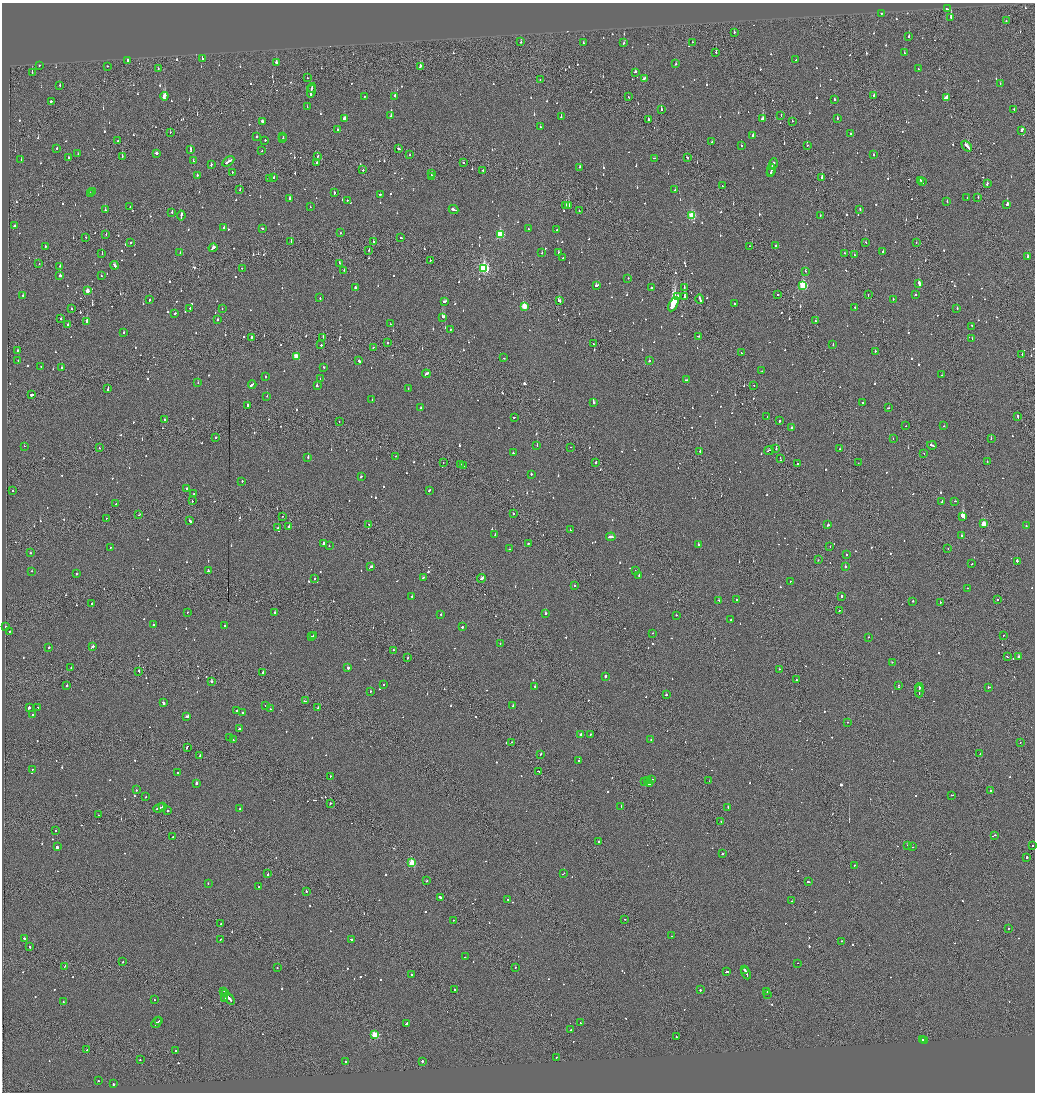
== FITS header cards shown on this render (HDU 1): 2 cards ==
NAXIS1  =                 2065
NAXIS2  =                 2180

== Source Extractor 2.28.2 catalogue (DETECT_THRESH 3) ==
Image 2065 x 2180 px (HDU 1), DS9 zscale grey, zoomed out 1/2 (1 PNG px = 2 x 2 image px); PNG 1037 x 1094 px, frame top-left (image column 1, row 2179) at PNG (2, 3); each listed source drawn as its Kron ellipse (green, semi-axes under 4 px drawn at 4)
Background -0.117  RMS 0.1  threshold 0.309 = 3 sigma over >= 5 px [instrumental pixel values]
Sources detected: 1237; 65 cannot appear on this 1/2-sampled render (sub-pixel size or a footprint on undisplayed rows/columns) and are neither listed nor drawn; of the other 1172, the 500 brightest by FLUX_AUTO listed and drawn (672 fainter detections omitted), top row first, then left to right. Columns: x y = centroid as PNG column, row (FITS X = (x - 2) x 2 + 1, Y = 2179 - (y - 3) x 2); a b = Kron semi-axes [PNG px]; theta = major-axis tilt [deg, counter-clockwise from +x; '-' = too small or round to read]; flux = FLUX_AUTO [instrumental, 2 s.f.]
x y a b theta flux
947 9 2 2 - 78
881 13 2 2 - 190
951 17 3 2 - 660
1006 20 2 1 - 98
734 32 2 2 - 110
909 36 2 2 - 240
521 42 2 1 - 110
692 42 2 1 - 170
583 43 2 2 - 85
624 43 2 2 - 78
716 52 2 1 - 240
904 53 2 2 - 99
202 58 2 2 - 110
127 60 3 2 - 150
796 60 2 2 - 86
276 63 2 2 - 690
676 64 2 2 - 80
39 65 2 2 - 140
107 66 2 2 - 150
420 66 4 2 - 310
158 68 2 2 - 200
918 69 2 2 - 110
32 72 2 2 - 220
635 72 3 2 - 170
307 78 2 2 - 77
644 79 3 2 - 160
540 80 2 2 - 74
1000 83 2 2 - 78
60 85 2 2 - 77
312 88 5 2 - 350
311 91 7 2 77 490
164 96 4 2 - 960
364 96 2 2 - 200
395 96 2 2 - 310
874 96 2 2 - 100
628 97 2 1 - 200
946 98 4 2 - 590
835 99 2 2 - 120
51 101 3 2 - 290
307 107 2 2 - 130
661 109 2 2 - 320
1014 109 2 2 - 87
391 116 3 2 - 280
781 116 2 1 - 77
561 117 3 2 - 200
344 118 2 2 - 270
837 118 2 2 - 200
763 119 2 2 - 250
648 120 2 1 - 150
262 121 3 2 - 74
793 121 2 1 - 190
540 127 2 2 - 86
338 130 2 2 - 270
1022 130 3 2 - 150
170 132 2 2 - 300
850 134 2 2 - 160
283 136 3 2 - 330
753 136 2 2 - 120
257 137 2 2 - 130
283 139 2 2 - 150
265 140 2 2 - 500
117 141 2 2 - 130
712 142 2 2 - 86
807 145 2 2 - 78
741 146 2 2 - 120
967 146 6 2 -47 470
57 148 2 2 - 160
191 149 3 2 - 280
399 149 3 2 - 270
262 150 2 1 - 120
156 153 3 2 - 280
78 154 2 2 - 77
409 155 2 2 - 91
874 155 2 2 - 170
122 156 2 2 - 110
317 156 2 1 - 100
687 157 3 2 - 150
68 158 2 2 - 100
654 158 2 2 - 92
21 159 2 2 - 99
193 161 2 2 - 180
228 161 7 2 33 370
463 162 2 1 - 120
317 163 2 2 - 93
773 164 5 2 - 270
211 165 2 2 - 120
580 167 2 2 - 220
363 170 2 2 - 140
483 170 2 1 - 470
771 170 6 2 77 430
232 172 2 2 - 76
771 172 2 2 - 180
431 174 3 1 - 250
197 175 2 2 - 150
431 176 3 2 - 300
274 177 2 2 - 480
822 178 4 2 - 750
269 179 2 2 - 150
920 180 2 2 - 130
922 182 3 2 - 240
987 183 3 2 - 220
722 186 2 1 - 170
240 190 2 2 - 76
675 190 2 2 - 160
92 192 2 2 - 110
90 193 2 2 - 78
334 193 2 2 - 160
380 195 2 2 - 380
978 197 2 2 - 86
290 198 2 2 - 140
967 198 2 1 - 240
347 200 2 2 - 170
947 201 2 2 - 120
1007 204 2 2 - 580
566 205 2 2 - 160
568 206 3 3 - 390
130 207 2 2 - 78
310 207 2 2 - 79
454 209 5 2 - 360
860 209 2 2 - 93
105 210 2 2 - 180
579 210 2 1 - 120
172 212 2 2 - 130
181 215 5 2 - 370
820 215 2 2 - 120
692 216 3 3 - 1100
15 226 2 2 - 1100
224 227 2 2 - 100
262 228 3 2 - 200
528 229 2 1 - 80
557 230 2 2 - 110
340 233 2 2 - 120
106 234 2 1 - 180
500 235 4 3 - 1200
85 237 2 1 - 98
401 238 2 2 - 140
291 241 2 2 - 79
373 242 2 1 - 370
131 243 2 2 - 180
866 243 2 2 - 270
916 243 2 2 - 80
775 245 2 2 - 330
45 246 2 2 - 140
749 246 2 1 - 77
213 248 4 2 - 220
369 250 2 1 - 100
558 252 2 2 - 83
883 252 2 2 - 160
180 253 2 2 - 93
542 253 2 2 - 210
844 253 2 2 - 110
102 254 2 1 - 150
854 255 2 2 - 74
1028 256 3 2 - 200
563 258 2 2 - 420
430 260 2 2 - 150
339 263 2 2 - 140
39 264 2 1 - 77
114 265 4 2 - 220
60 266 2 2 - 82
242 268 2 1 - 210
484 268 4 3 - 2900
344 270 2 2 - 92
805 271 2 2 - 120
60 275 2 2 - 3400
101 276 2 2 - 150
628 278 2 2 - 74
919 283 4 2 - 1100
597 285 4 2 - 170
803 285 4 3 - 1700
355 288 2 2 - 190
651 288 2 2 - 420
684 288 2 1 - 130
87 291 3 3 - 180
23 295 2 2 - 130
777 295 2 2 - 130
868 295 2 1 - 210
915 295 2 1 - 490
678 296 3 2 - 390
685 297 2 2 - 290
320 298 2 2 - 81
700 299 4 2 - 290
893 299 2 2 - 110
150 300 2 2 - 170
445 301 3 2 - 220
559 301 3 2 - 260
673 304 8 2 61 37000
734 304 2 2 - 140
524 306 3 3 - 580
855 307 2 2 - 100
71 308 2 2 - 77
222 308 2 2 - 77
957 308 2 1 - 110
190 309 3 2 - 130
175 314 2 2 - 130
443 317 4 2 - 1000
61 319 2 2 - 170
218 320 2 2 - 82
815 321 2 1 - 93
87 322 3 2 - 620
68 324 2 2 - 94
390 324 2 1 - 92
972 326 2 2 - 93
451 329 2 2 - 85
123 332 2 2 - 190
698 336 3 2 - 210
251 337 2 2 - 270
323 337 2 1 - 250
972 338 2 2 - 76
387 343 2 2 - 140
593 343 2 1 - 85
833 344 2 2 - 93
321 345 2 2 - 220
373 347 2 2 - 86
17 350 2 2 - 120
875 351 2 2 - 93
742 353 3 2 - 160
1022 355 2 2 - 120
296 357 3 3 - 460
504 358 2 2 - 99
18 361 2 2 - 100
359 361 2 2 - 650
649 361 2 2 - 460
41 367 2 2 - 180
323 367 2 2 - 230
61 368 2 2 - 110
762 371 2 2 - 78
426 374 4 2 - 240
942 375 2 2 - 100
265 377 2 2 - 110
320 379 2 2 - 180
686 380 2 2 - 290
198 383 2 2 - 160
252 384 4 2 - 460
754 385 2 2 - 85
317 386 2 2 - 110
108 388 4 2 - 210
408 389 2 2 - 81
32 395 3 2 - 330
267 396 2 2 - 110
372 400 2 2 - 130
593 402 2 2 - 530
863 402 2 2 - 77
247 405 2 2 - 410
421 408 2 2 - 77
889 408 2 2 - 200
1018 416 3 2 - 260
514 417 3 2 - 110
767 417 2 1 - 120
165 419 2 2 - 330
339 421 2 1 - 84
779 421 2 2 - 210
906 426 2 2 - 76
944 426 2 2 - 110
792 428 2 2 - 150
216 438 2 2 - 250
991 438 2 2 - 90
893 439 2 2 - 120
537 445 2 1 - 120
932 445 5 2 - 390
24 446 2 1 - 140
571 447 2 1 - 75
99 448 2 2 - 98
776 449 2 2 - 200
840 449 2 2 - 140
700 451 2 2 - 180
769 451 5 2 - 280
513 453 2 2 - 76
924 453 2 2 - 85
395 456 2 1 - 74
308 457 2 2 - 270
780 459 4 1 - 210
596 462 2 2 - 140
987 462 2 1 - 120
443 463 2 2 - 88
858 463 2 1 - 81
461 464 2 1 - 100
797 464 2 2 - 140
463 466 2 2 - 160
531 474 2 2 - 240
361 477 3 2 - 160
242 481 2 2 - 110
186 488 2 2 - 200
429 490 3 2 - 140
12 491 2 2 - 410
194 493 2 2 - 87
192 501 2 1 - 150
954 501 3 2 - 99
942 502 3 2 - 230
116 504 2 2 - 79
513 514 2 2 - 91
138 515 2 1 - 83
282 516 2 1 - 98
963 516 4 2 - 3100
106 518 2 1 - 91
190 521 3 2 - 240
369 524 2 2 - 78
984 524 3 3 - 580
828 525 2 2 - 220
289 526 2 2 - 240
1026 526 2 2 - 120
278 528 2 2 - 160
570 530 2 2 - 100
495 535 2 2 - 160
962 536 2 2 - 200
611 537 5 2 - 250
528 543 2 2 - 280
323 544 3 2 - 600
698 544 2 2 - 150
329 546 2 2 - 76
830 546 2 2 - 90
110 547 2 2 - 94
948 548 2 2 - 110
509 549 2 2 - 96
30 553 2 2 - 83
847 554 2 2 - 76
818 560 2 1 - 84
1017 561 2 2 - 670
972 564 2 2 - 77
371 567 4 2 - 260
845 567 2 2 - 140
32 571 2 2 - 75
208 571 2 2 - 510
635 571 2 1 - 310
76 574 2 2 - 100
639 575 2 2 - 160
423 577 2 2 - 110
482 578 4 2 - 340
314 579 2 2 - 230
790 581 2 2 - 78
575 586 2 2 - 130
967 588 2 2 - 90
412 596 2 2 - 77
841 596 2 2 - 150
998 599 2 2 - 79
719 600 2 2 - 380
736 600 2 2 - 180
913 601 2 2 - 270
940 602 2 1 - 85
92 603 2 2 - 98
839 610 2 1 - 150
274 612 2 2 - 160
187 613 2 2 - 100
546 613 2 2 - 220
441 614 2 2 - 110
676 615 2 2 - 83
731 619 2 2 - 94
153 625 2 2 - 120
225 626 3 2 - 120
6 627 2 2 - 85
462 627 2 2 - 820
9 631 2 2 - 77
652 633 2 2 - 83
314 635 2 2 - 240
1003 635 2 1 - 81
312 636 2 2 - 190
869 637 2 1 - 120
500 643 2 2 - 100
93 646 2 2 - 450
49 647 2 2 - 120
393 650 2 1 - 230
1007 657 2 2 - 140
1018 657 3 2 - 1100
408 658 2 2 - 130
892 662 2 2 - 95
71 667 2 1 - 140
348 668 2 2 - 410
779 669 2 2 - 210
139 671 3 2 - 220
263 672 2 2 - 730
605 676 2 2 - 530
796 680 2 2 - 600
211 681 2 2 - 290
383 685 2 2 - 78
67 686 2 2 - 120
898 686 3 1 - 96
535 687 2 2 - 170
919 687 4 2 - 330
989 687 3 2 - 280
370 691 2 2 - 92
919 691 6 1 90 560
666 695 2 2 - 210
305 701 2 1 - 190
163 703 3 2 - 190
513 705 2 2 - 180
265 706 2 2 - 81
29 707 3 2 - 270
38 707 2 1 - 270
318 708 3 2 - 190
270 709 2 2 - 120
236 711 2 2 - 74
242 712 2 2 - 120
32 715 2 2 - 87
187 716 4 2 - 490
847 722 2 1 - 130
239 729 3 2 - 220
581 734 2 2 - 130
590 735 2 1 - 100
230 738 2 2 - 120
233 740 2 2 - 150
651 740 2 2 - 79
512 742 2 2 - 120
1020 742 2 1 - 91
187 747 3 1 - 190
541 754 3 2 - 120
980 754 2 2 - 98
200 755 2 2 - 130
578 761 2 2 - 79
32 769 2 2 - 100
539 771 3 2 - 240
178 773 2 2 - 94
330 776 2 2 - 110
647 780 2 1 - 150
652 780 2 2 - 90
645 781 2 2 - 620
709 781 2 1 - 74
196 783 2 2 - 460
650 784 2 1 - 1100
136 790 2 2 - 89
990 791 2 2 - 400
952 795 2 2 - 150
146 797 2 2 - 79
331 803 2 2 - 210
163 806 2 2 - 310
621 806 2 2 - 95
728 807 2 2 - 150
159 808 5 2 - 580
240 809 2 2 - 89
167 811 2 2 - 440
99 815 2 1 - 220
721 822 2 2 - 130
56 831 2 2 - 120
995 835 2 2 - 150
173 837 2 1 - 240
599 841 2 1 - 690
907 845 2 1 - 130
1033 846 2 2 - 89
57 847 2 2 - 2500
913 847 2 2 - 130
722 854 2 2 - 210
1027 857 2 2 - 340
412 863 3 3 - 790
854 865 2 1 - 110
564 873 2 1 - 320
268 874 3 2 - 190
427 881 2 2 - 95
808 882 3 2 - 130
208 883 2 2 - 120
258 887 2 2 - 76
306 891 2 2 - 210
440 897 2 2 - 400
508 899 2 1 - 110
791 901 2 1 - 98
624 919 2 1 - 78
453 920 2 2 - 190
221 924 2 1 - 83
1008 928 2 1 - 200
671 936 2 2 - 280
24 938 2 2 - 220
351 939 2 2 - 94
220 940 2 2 - 76
842 941 2 2 - 150
29 947 2 2 - 190
465 957 2 2 - 81
123 962 2 1 - 74
797 963 2 2 - 140
65 966 3 1 - 150
515 967 2 1 - 79
277 968 2 2 - 91
744 969 2 2 - 240
726 972 3 2 - 210
746 973 6 2 -65 470
411 974 2 1 - 120
454 990 2 2 - 560
700 990 2 2 - 540
224 991 3 2 - 230
767 992 3 2 - 260
226 994 3 2 - 360
767 994 2 1 - 220
225 998 2 2 - 180
229 998 7 2 -51 610
154 1000 2 2 - 130
63 1002 2 2 - 100
159 1021 3 2 - 280
157 1022 6 2 46 490
580 1023 3 2 - 200
406 1024 3 2 - 790
571 1030 3 2 - 220
375 1035 3 3 - 1100
676 1036 2 1 - 96
922 1040 2 2 - 150
925 1040 2 2 - 160
87 1050 2 1 - 86
176 1051 2 2 - 140
556 1057 2 1 - 110
140 1060 2 2 - 180
422 1061 2 2 - 490
346 1062 2 2 - 110
98 1081 2 1 - 100
113 1084 2 2 - 250
At the frame edge (FLAGS 8, measured only in part): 1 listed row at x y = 1033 846
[672 fainter detections neither listed nor drawn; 65 sub-pixel or undisplayed-footprint detections neither listed nor drawn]